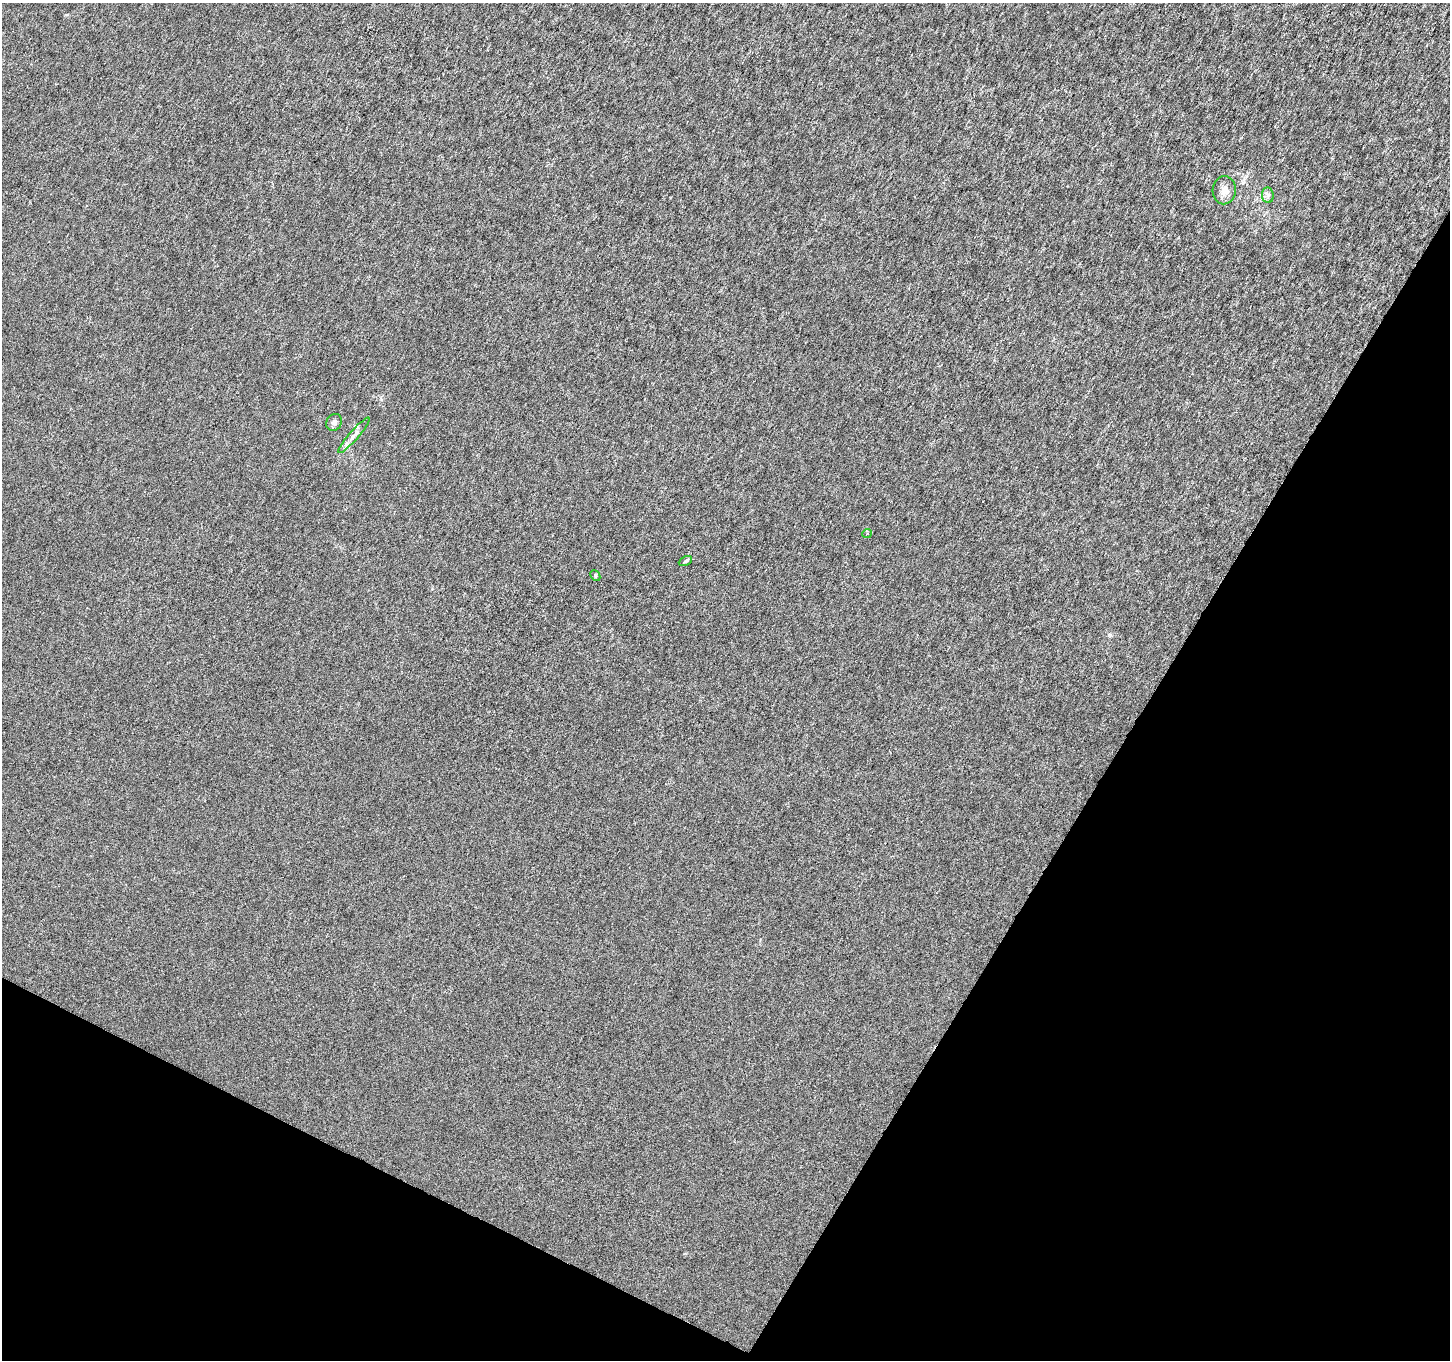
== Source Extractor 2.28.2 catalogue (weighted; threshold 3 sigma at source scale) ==
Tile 15 of 4 x 4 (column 3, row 4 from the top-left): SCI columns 2906-4353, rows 262-1619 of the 5802 x 5892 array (HDU 1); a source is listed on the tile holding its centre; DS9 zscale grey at full resolution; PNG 1452 x 1362 px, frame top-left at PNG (2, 3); each listed source drawn as its Kron ellipse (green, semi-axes under 4 px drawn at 4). Shown black and unused: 28% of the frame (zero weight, under 3 of 6 exposures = <1% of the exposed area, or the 3 px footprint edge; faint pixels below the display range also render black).
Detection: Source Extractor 2.28.2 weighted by HDU 2 'WHT'; one run over the whole footprint, this tile lists its part. Background 1.34e-04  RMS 0.0017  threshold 0.00696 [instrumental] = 3 sigma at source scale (4.09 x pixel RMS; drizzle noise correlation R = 1.36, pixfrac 0.8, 0.0396/0.0396 arcsec/px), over >= 5 px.
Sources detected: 7; all 7 listed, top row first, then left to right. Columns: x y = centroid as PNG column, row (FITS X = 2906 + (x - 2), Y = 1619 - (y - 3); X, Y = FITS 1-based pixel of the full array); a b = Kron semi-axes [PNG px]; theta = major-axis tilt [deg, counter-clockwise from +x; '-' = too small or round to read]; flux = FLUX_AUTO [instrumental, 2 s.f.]
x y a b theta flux
1224 190 14 11 86 1.3
1268 195 8 5 -84 0.47
334 422 8 7 - 0.57
354 435 23 4 49 0.96
867 533 4 4 - 0.2
685 561 7 4 27 0.24
595 576 5 4 - 0.26